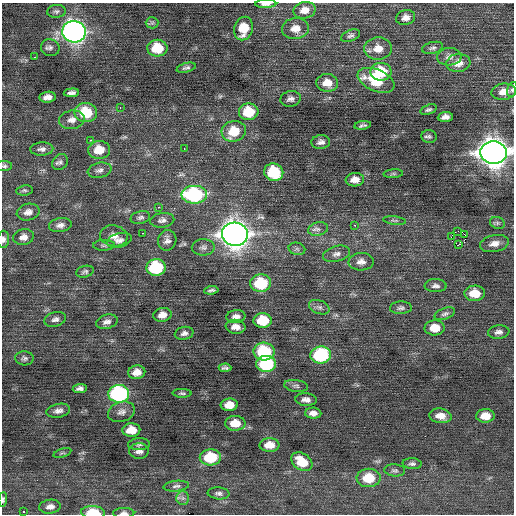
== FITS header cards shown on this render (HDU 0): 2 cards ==
NAXIS1  =                  512 / Axis length
NAXIS2  =                  512 / Axis length

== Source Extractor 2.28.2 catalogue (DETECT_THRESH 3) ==
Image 512 x 512 px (HDU 0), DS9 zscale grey, 1 PNG px = 1 image px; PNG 516 x 516 px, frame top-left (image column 1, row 512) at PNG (2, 3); each listed source drawn as its Kron ellipse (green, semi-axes under 4 px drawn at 4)
Background 0.0937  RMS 0.86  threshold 2.57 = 3 sigma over >= 5 px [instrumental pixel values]
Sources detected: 128; all 128 listed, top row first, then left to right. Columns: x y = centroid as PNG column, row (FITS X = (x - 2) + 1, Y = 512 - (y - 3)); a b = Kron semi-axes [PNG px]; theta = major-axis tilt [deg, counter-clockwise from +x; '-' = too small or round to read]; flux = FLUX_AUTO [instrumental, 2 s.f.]
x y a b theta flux
266 4 10 3 1 240
305 10 11 8 11 540
56 11 9 6 5 160
406 18 9 7 15 340
152 23 6 6 - 110
295 28 13 10 5 620
244 29 12 9 74 1200
74 32 12 10 -12 33000
351 36 10 5 23 160
50 48 9 8 - 230
157 48 10 8 2 1800
433 48 11 5 13 160
378 49 14 11 3 720
35 57 3 2 - 190
449 57 12 9 3 300
458 63 12 9 7 540
186 68 10 4 14 170
381 72 10 9 - 1900
376 80 19 11 -23 2300
327 83 11 9 -3 730
512 89 8 5 73 110
504 92 12 8 7 550
71 93 8 4 4 210
48 97 8 5 7 370
291 99 10 7 10 260
120 107 3 3 - 50
428 110 9 5 18 130
86 112 11 9 -4 2100
249 112 10 8 5 1800
445 117 7 5 6 260
72 120 13 9 11 440
363 125 8 3 9 130
234 131 12 10 14 1500
429 136 7 6 - 140
91 140 3 2 - 150
321 142 9 7 5 240
184 148 3 2 - 82
42 149 11 6 3 250
99 150 11 9 4 980
493 153 13 11 -5 81000
60 162 8 7 - 180
4 166 8 5 0 120
100 170 12 7 12 260
274 172 10 8 -18 2800
393 174 10 4 5 97
355 180 9 7 4 440
24 190 8 5 8 110
194 195 13 9 0 7100
159 207 3 2 - 130
28 212 11 8 12 350
140 217 10 6 13 170
162 220 12 7 9 240
394 220 11 3 -7 110
497 223 7 6 - 140
60 225 11 7 8 300
354 225 3 2 - 190
318 229 10 7 13 250
458 231 2 2 - 5800
142 233 3 2 - 100
235 234 13 11 -11 64000
465 235 3 2 - 300
114 236 14 10 -9 490
451 236 3 2 - 54
23 237 10 8 11 380
3 239 8 6 86 210
119 240 12 7 15 270
167 240 10 9 - 280
494 244 15 8 12 450
104 245 11 5 1 140
458 245 3 2 - 2300
203 247 11 8 1 240
297 249 8 6 -14 140
336 254 14 7 15 300
361 262 13 8 3 410
156 267 9 8 - 4400
85 272 9 5 15 140
261 283 10 9 - 3200
436 286 11 6 -2 230
211 290 7 3 6 120
475 293 10 7 1 1100
319 307 11 6 -22 210
401 308 11 6 3 190
445 314 11 5 19 170
162 315 9 7 12 450
236 317 9 6 7 300
55 319 11 7 15 250
263 321 9 7 -1 1900
107 322 11 7 15 300
236 327 10 7 -6 420
435 328 10 7 2 880
499 332 11 6 6 250
184 333 9 6 12 220
264 351 10 9 - 3500
321 355 10 8 7 4800
24 358 9 7 -4 160
266 364 10 8 -1 4600
225 368 6 4 1 150
137 372 8 6 10 510
296 386 12 6 -7 180
80 388 7 4 5 200
182 393 9 4 -1 120
119 394 10 9 - 10000
306 400 11 6 -4 310
229 405 8 6 4 660
58 411 12 6 12 280
121 412 14 10 18 360
313 413 8 5 -3 310
440 416 11 7 -9 610
485 416 9 6 2 830
235 423 10 7 1 830
131 430 9 7 1 860
139 444 11 6 2 170
269 445 10 6 1 710
139 451 10 8 -2 280
62 453 9 4 17 90
210 457 10 8 2 2400
302 462 11 8 -32 1200
412 464 9 5 -3 160
395 470 10 6 -5 150
369 478 12 9 2 1400
176 486 13 5 6 180
218 493 11 6 -5 180
183 498 6 6 - 160
3 499 7 4 86 100
50 507 11 7 8 300
24 511 3 3 - 190
93 512 12 6 -3 1300
124 513 10 5 1 200
At the frame edge (FLAGS 8, measured only in part): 8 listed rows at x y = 266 4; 512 89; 493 153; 4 166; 3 239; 3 499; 93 512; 124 513